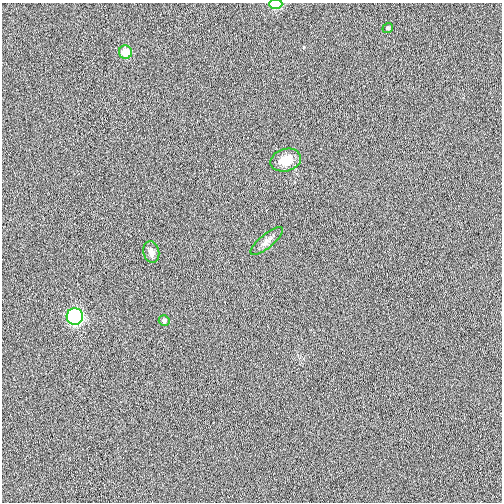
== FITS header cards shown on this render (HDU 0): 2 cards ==
NAXIS1  =                  500
NAXIS2  =                  500

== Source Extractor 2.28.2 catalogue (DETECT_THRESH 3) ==
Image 500 x 500 px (HDU 0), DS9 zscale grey, 1 PNG px = 1 image px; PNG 504 x 504 px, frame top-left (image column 1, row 500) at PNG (2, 3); each listed source drawn as its Kron ellipse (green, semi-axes under 4 px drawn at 4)
Background 0.00938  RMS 0.043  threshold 0.13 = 3 sigma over >= 5 px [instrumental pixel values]
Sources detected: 8; all 8 listed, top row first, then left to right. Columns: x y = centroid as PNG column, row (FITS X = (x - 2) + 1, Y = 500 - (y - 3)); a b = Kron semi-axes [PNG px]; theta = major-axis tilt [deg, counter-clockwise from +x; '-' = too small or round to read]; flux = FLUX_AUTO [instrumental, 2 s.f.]
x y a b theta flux
276 4 6 4 -1 77
388 28 5 4 - 4.4
125 52 7 6 - 48
286 160 15 11 15 49
267 241 20 7 39 17
151 252 11 8 -76 15
75 316 8 8 - 560
164 320 5 5 - 7.1
At the frame edge (FLAGS 8, measured only in part): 1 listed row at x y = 276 4